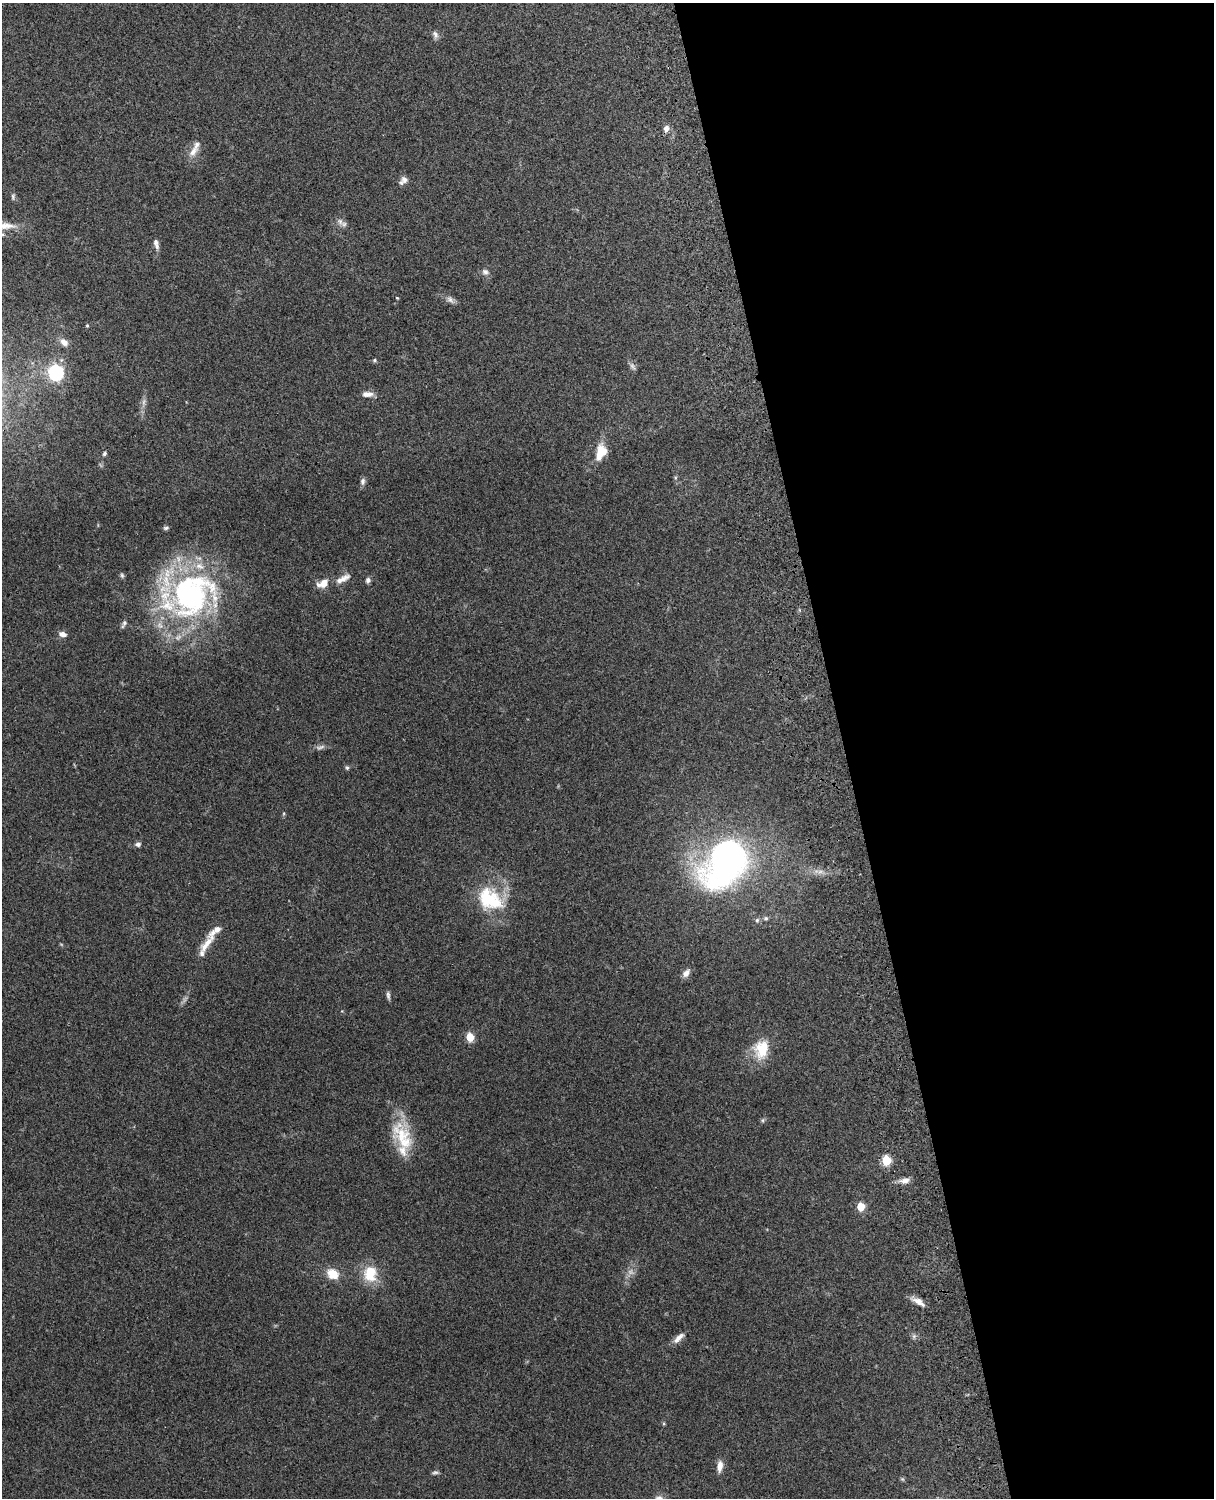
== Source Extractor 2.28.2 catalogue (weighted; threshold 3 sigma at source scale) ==
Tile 8 of 4 x 3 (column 4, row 2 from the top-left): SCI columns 3755-4966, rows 1659-3154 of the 5087 x 4926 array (HDU 1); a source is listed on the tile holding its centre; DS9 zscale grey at full resolution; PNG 1216 x 1500 px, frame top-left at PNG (2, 3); no overlay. Shown black and unused: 31% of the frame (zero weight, under 3 of 4 exposures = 6% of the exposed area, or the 3 px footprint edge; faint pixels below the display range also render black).
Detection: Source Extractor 2.28.2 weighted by HDU 2 'WHT'; one run over the whole footprint, this tile lists its part. Background 0.259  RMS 0.0089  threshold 0.0401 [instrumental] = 3 sigma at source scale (4.5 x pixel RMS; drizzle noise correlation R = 1.50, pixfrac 1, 0.05/0.05 arcsec/px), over >= 5 px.
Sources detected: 62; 4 too faint to see at this stretch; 2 inside a brighter object's white glare — not listed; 6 inside a brighter listed object's ellipse — not listed separately; the other 50 listed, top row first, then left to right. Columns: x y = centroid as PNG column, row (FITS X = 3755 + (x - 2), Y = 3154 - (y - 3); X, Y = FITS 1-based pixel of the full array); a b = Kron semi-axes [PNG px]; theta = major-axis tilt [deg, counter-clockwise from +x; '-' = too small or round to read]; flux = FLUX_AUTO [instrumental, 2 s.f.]
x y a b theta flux
435 34 10 6 -67 3.4
666 128 9 7 73 4
193 151 16 9 47 7.7
403 180 12 8 46 4.3
13 197 9 4 -83 1.9
340 222 10 8 -51 4.2
6 226 28 10 -3 12
157 246 10 6 -74 3.6
485 272 8 8 - 3.4
397 298 4 3 - 0.76
450 299 12 7 -45 3.8
87 325 4 4 - 1
64 342 12 8 -40 5.9
374 360 6 4 1 1.4
632 366 12 6 -57 2.9
56 372 7 6 - 200
367 394 13 6 0 5.8
601 452 19 12 71 17
104 453 6 5 - 1.7
362 481 9 6 84 2.6
166 528 7 5 2 1.6
122 575 7 5 -69 1.6
343 579 22 7 24 7.6
368 580 7 6 - 2.5
324 584 12 9 40 9.2
189 595 58 49 -32 230
124 624 11 5 64 2.5
63 634 9 6 -14 4.6
347 768 6 5 - 1.4
138 844 7 6 - 2.8
726 858 63 38 52 310
494 902 29 25 -49 38
766 918 7 5 -2 1.8
757 920 7 5 87 1.9
206 944 29 9 51 12
686 973 11 7 52 5
388 995 11 4 -84 2.4
470 1037 5 5 - 28
761 1049 26 19 81 24
763 1120 6 4 89 1.3
401 1135 34 25 -60 37
886 1160 5 5 - 50
905 1180 14 7 5 5.7
861 1206 5 5 - 24
333 1274 13 10 -32 15
370 1274 22 18 84 22
919 1302 18 7 -33 6.8
914 1336 8 5 -84 2.1
678 1338 18 7 42 5.9
720 1466 14 7 84 6.5
Isophote crosses this tile's border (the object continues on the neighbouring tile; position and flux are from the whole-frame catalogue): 1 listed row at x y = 6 226